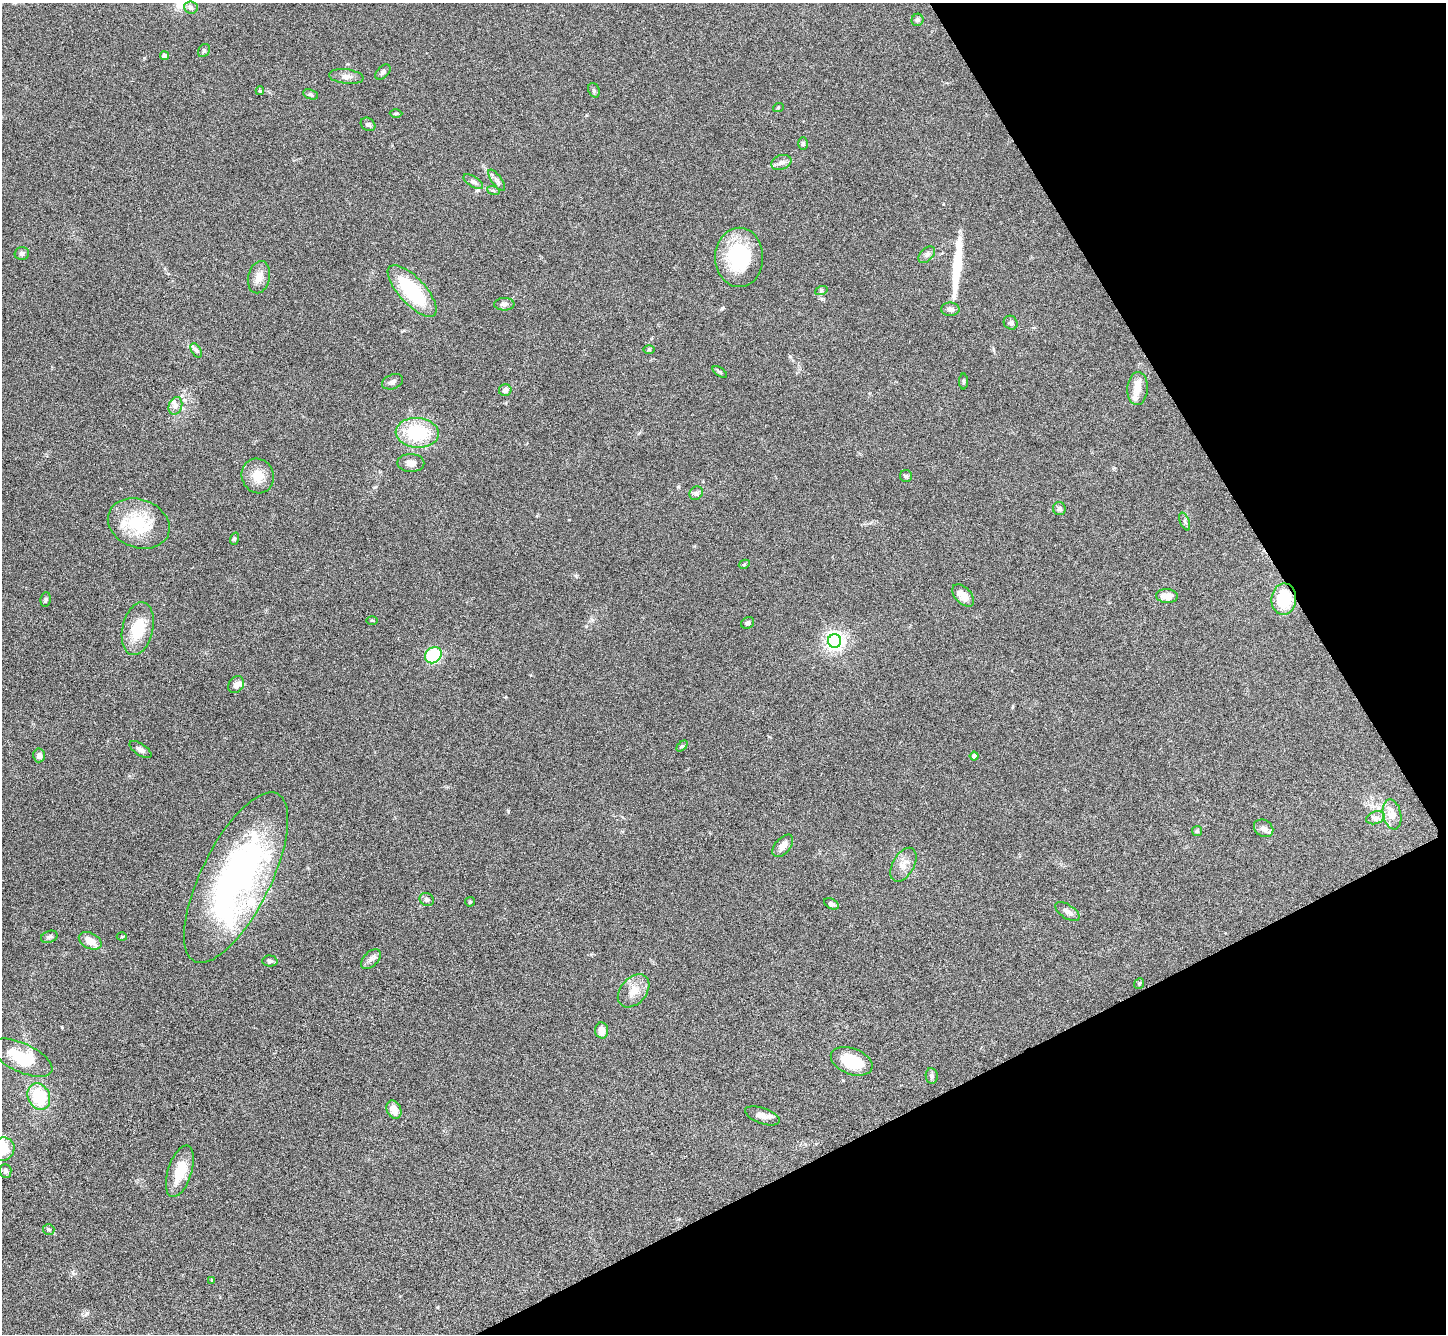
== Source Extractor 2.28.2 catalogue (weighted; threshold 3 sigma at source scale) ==
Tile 12 of 4 x 4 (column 4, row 3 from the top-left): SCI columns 4339-5782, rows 1628-2959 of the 5788 x 5781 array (HDU 1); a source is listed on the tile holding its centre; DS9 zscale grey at full resolution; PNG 1448 x 1336 px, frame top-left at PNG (2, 3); each listed source drawn as its Kron ellipse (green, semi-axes under 4 px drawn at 4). Shown black and unused: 24% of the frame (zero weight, under 3 of 6 exposures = <1% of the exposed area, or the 3 px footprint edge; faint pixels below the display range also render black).
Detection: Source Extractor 2.28.2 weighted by HDU 2 'WHT'; one run over the whole footprint, this tile lists its part. Background 0.0536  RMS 0.0044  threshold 0.0181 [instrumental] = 3 sigma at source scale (4.09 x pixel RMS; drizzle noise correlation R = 1.36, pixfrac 0.8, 0.05/0.05 arcsec/px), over >= 5 px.
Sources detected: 94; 1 inside a brighter object's white glare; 1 long thin detection or spike segment (spike, bleed or trail) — neither listed nor drawn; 4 inside a brighter listed object's ellipse — not listed separately; the other 88 listed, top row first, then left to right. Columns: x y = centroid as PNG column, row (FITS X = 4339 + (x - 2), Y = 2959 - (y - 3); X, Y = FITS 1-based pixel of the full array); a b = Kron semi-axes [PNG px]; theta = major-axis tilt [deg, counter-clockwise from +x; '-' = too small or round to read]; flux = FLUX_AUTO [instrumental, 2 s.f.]
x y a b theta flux
191 7 7 6 - 1.5
917 20 6 6 - 0.91
204 51 7 5 54 0.72
164 56 4 4 - 1.8
383 72 9 5 43 1.1
346 76 17 7 -6 2.3
594 90 7 5 -69 0.78
260 91 4 3 - 0.52
311 94 8 4 -20 0.72
778 108 5 3 - 0.38
396 113 6 4 1 0.54
368 124 8 6 -37 0.93
803 144 6 4 89 0.67
781 162 10 7 20 1.8
497 180 12 5 -54 1.4
473 182 11 5 -34 1.2
493 190 6 4 -19 0.6
22 254 7 6 - 0.92
927 255 10 6 45 1.4
739 257 29 24 90 30
259 277 16 11 77 3.7
412 291 33 13 -47 28
821 291 6 4 19 0.57
504 304 10 6 2 1.3
950 309 9 6 0 1.5
1011 323 7 6 - 0.94
196 350 8 4 -58 0.88
649 350 6 4 0 0.51
720 372 8 4 -35 0.64
963 381 8 3 -90 0.58
393 382 11 7 20 1.4
1137 389 16 10 86 4.3
505 390 6 6 - 1.9
175 406 9 6 71 1.8
417 433 21 15 -4 23
411 463 13 9 -1 2.4
258 476 17 16 - 6.1
906 476 6 6 - 0.72
696 493 7 6 - 1
1059 509 6 6 - 1.1
1185 521 9 4 -69 0.93
139 523 32 24 -21 21
234 539 6 4 72 0.53
744 564 6 4 28 0.53
963 595 13 8 -46 4.8
1167 596 11 7 -4 4.1
46 599 7 5 84 0.69
1284 599 16 12 82 15
372 620 5 3 - 0.39
748 623 7 5 35 1.1
138 629 27 15 77 13
835 641 7 6 - 190
433 655 9 7 40 21
236 685 9 7 54 2
682 746 6 4 43 0.56
141 750 12 6 -35 1.5
39 755 7 6 - 1.6
974 756 4 4 - 1.5
1392 814 15 9 -78 4.8
1375 818 9 6 19 1.4
1264 828 10 8 -32 1.8
1197 831 5 5 - 0.61
783 846 13 7 50 2.9
903 865 18 10 60 4
236 878 93 35 64 140
427 899 7 6 - 1.2
470 902 5 4 - 0.47
831 904 8 5 -27 1.2
1067 912 14 7 -32 2
49 937 8 6 19 0.92
122 937 5 3 - 0.36
90 941 12 7 -29 4.3
371 959 12 7 45 1.9
270 961 7 5 -3 1
1139 984 6 4 52 0.52
634 991 19 13 49 5.3
602 1030 8 6 -86 3.3
22 1058 33 14 -25 15
852 1061 22 13 -20 14
932 1076 8 6 -82 1.1
39 1096 14 11 -64 18
394 1110 9 7 -64 4.3
762 1116 18 8 -19 3.3
2 1149 13 11 24 9.9
5 1171 7 6 - 1
180 1171 27 12 72 9.8
49 1229 6 5 - 0.63
212 1280 3 3 - 0.4
Overlapping masked pixels (flux is a lower limit): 1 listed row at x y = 1284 599
Isophote crosses this tile's border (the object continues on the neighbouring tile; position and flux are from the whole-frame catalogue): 1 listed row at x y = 2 1149
Unlisted compact peaks at least as high as the median listed source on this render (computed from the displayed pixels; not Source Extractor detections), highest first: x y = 508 811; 87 1313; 62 1027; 576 576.